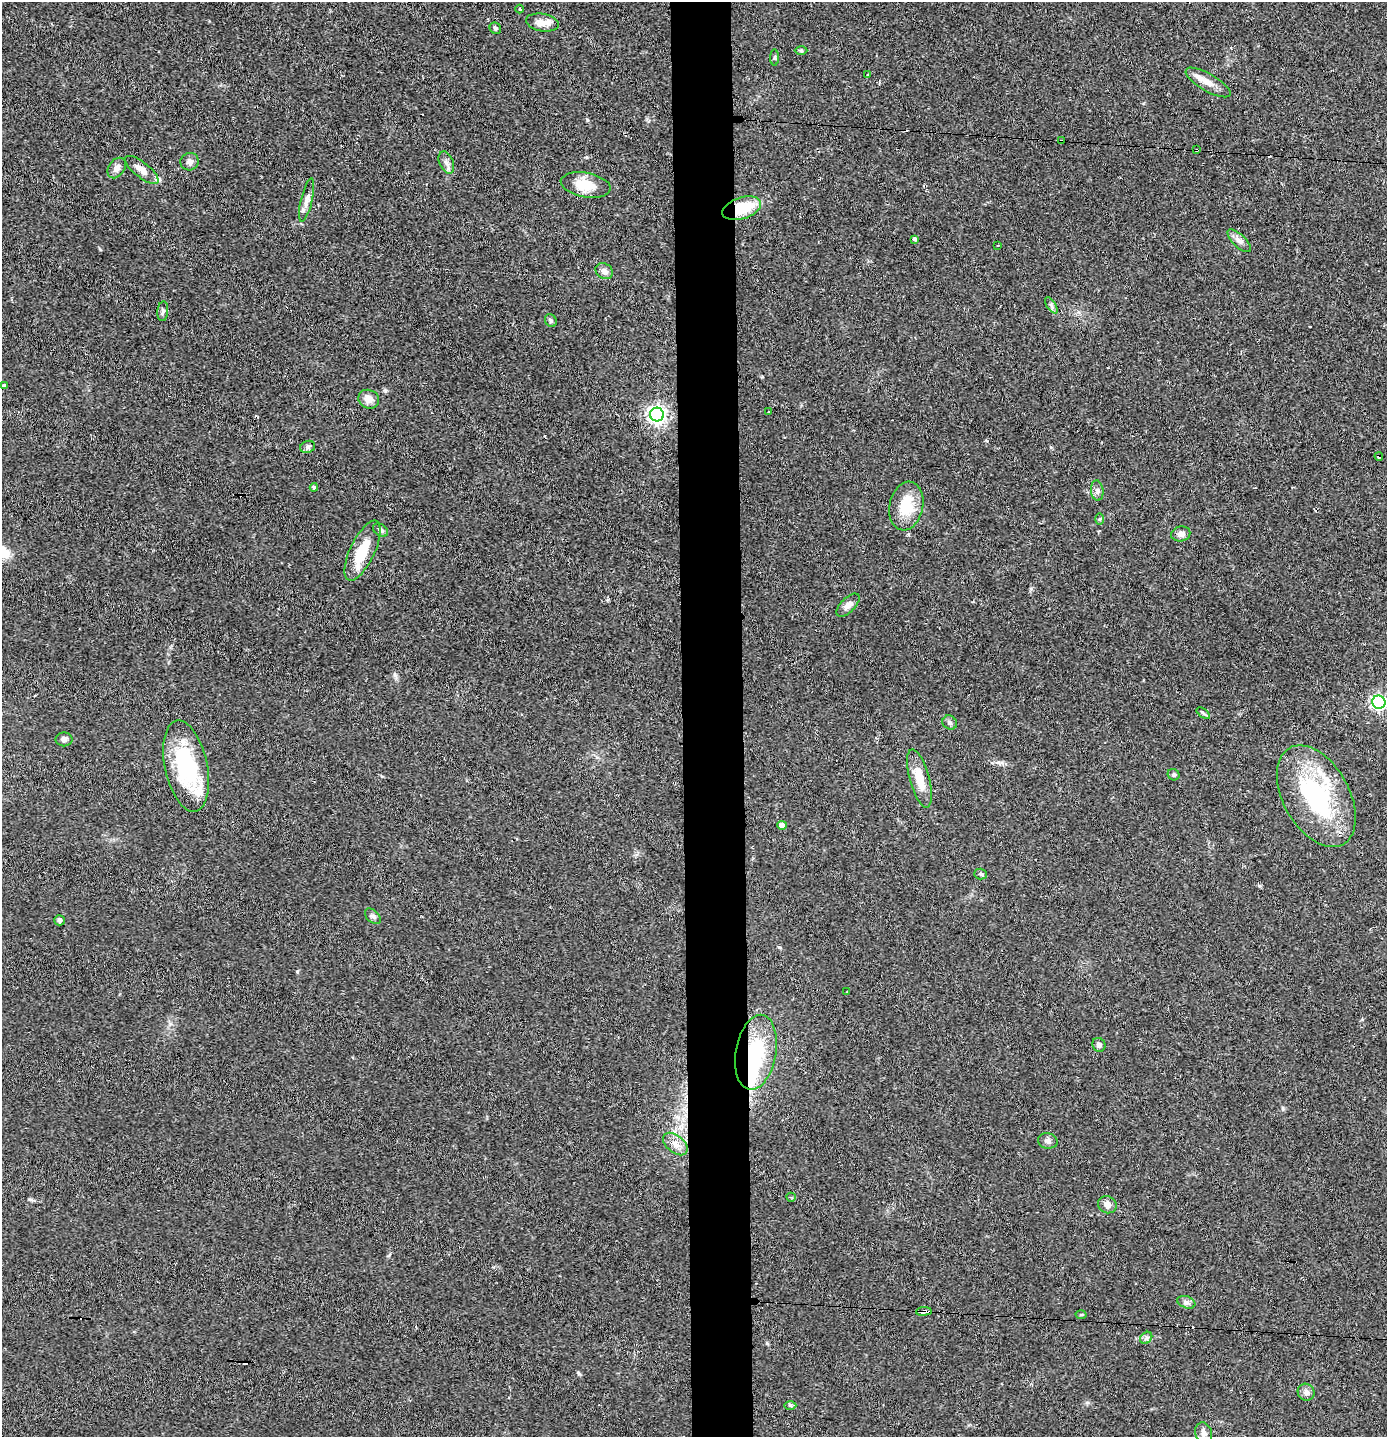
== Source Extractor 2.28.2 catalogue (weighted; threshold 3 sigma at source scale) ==
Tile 5 of 3 x 3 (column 2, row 2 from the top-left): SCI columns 1465-2849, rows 1436-2870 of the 4317 x 4304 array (HDU 1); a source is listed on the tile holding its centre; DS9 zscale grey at full resolution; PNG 1389 x 1439 px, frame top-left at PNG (2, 2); each listed source drawn as its Kron ellipse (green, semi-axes under 4 px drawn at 4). Shown black and unused: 4% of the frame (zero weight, under 2 of 3 exposures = <1% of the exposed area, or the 3 px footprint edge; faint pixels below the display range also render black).
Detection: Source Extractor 2.28.2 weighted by HDU 2 'WHT'; one run over the whole footprint, this tile lists its part. Background 0.0466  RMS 0.0068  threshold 0.0305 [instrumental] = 3 sigma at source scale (4.5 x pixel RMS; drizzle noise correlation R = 1.50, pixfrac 1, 0.05/0.05 arcsec/px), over >= 5 px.
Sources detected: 75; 1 inside a brighter object's white glare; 8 cosmic-ray / hot-pixel residue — neither listed nor drawn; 3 inside a brighter listed object's ellipse — not listed separately; the other 63 listed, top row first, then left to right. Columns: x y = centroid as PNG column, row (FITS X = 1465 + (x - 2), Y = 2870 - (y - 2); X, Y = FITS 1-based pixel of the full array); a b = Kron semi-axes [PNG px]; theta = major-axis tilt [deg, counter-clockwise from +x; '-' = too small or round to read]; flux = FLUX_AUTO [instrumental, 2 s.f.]
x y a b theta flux
520 9 4 3 - 0.67
542 22 16 8 -11 5.4
495 28 6 5 - 1.2
801 51 6 4 -1 0.92
775 57 8 4 89 0.95
868 75 3 2 - 0.64
1208 82 25 8 -30 7.3
1061 141 3 3 - 0.61
1197 150 4 2 - 0.56
190 162 9 8 - 3
446 163 12 7 -67 2.8
117 168 11 8 55 3.7
142 170 20 7 -39 5.6
586 185 25 12 -10 14
307 200 22 5 77 4.4
742 208 20 10 18 26
915 239 4 3 - 11
1239 241 15 6 -43 3.3
997 245 3 2 - 0.79
604 271 9 7 -32 2.9
1051 305 9 4 -56 1.6
163 311 10 5 85 1.8
551 321 7 5 -60 1.4
4 385 3 3 - 4.1
369 399 11 9 -24 5.3
769 412 3 2 - 0.81
657 415 7 7 - 290
308 447 7 6 - 1.6
1379 456 4 3 - 2.4
314 487 4 3 - 1.5
1097 491 10 6 -84 2.2
906 506 24 16 78 19
1100 519 6 4 89 0.74
381 530 8 5 -35 1.9
1181 534 9 7 13 3.2
362 551 33 12 64 20
848 605 14 7 46 3.8
1379 702 7 6 - 170
1203 713 8 4 -36 1
950 723 7 6 - 1.7
64 739 8 7 - 1.9
186 766 46 21 -78 56
1174 775 6 5 - 1.2
919 778 30 10 -75 14
1316 796 55 33 -61 85
782 825 5 4 - 5.1
980 874 6 5 - 1.1
373 916 9 5 -44 1.8
59 920 5 5 - 2
847 992 3 2 - 3.5
1099 1045 7 6 - 2
756 1052 38 20 80 44
1048 1141 10 7 -13 2.5
675 1144 14 8 -40 5.7
791 1197 5 3 - 0.85
1107 1205 9 8 - 3.9
1186 1302 9 6 -19 2.1
924 1311 8 3 6 12
1081 1315 5 3 - 0.61
1146 1338 7 5 45 1.6
1306 1392 9 8 - 2.8
790 1405 6 4 -1 1.1
1204 1433 11 8 -71 3.4
Overlapping masked pixels (flux is a lower limit): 6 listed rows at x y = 1061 141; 1197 150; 742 208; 1379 456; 756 1052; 924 1311
Unlisted compact peaks at least as high as the median listed source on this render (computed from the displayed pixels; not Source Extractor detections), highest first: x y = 587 120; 579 1374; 297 971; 998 762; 779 947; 1283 1108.